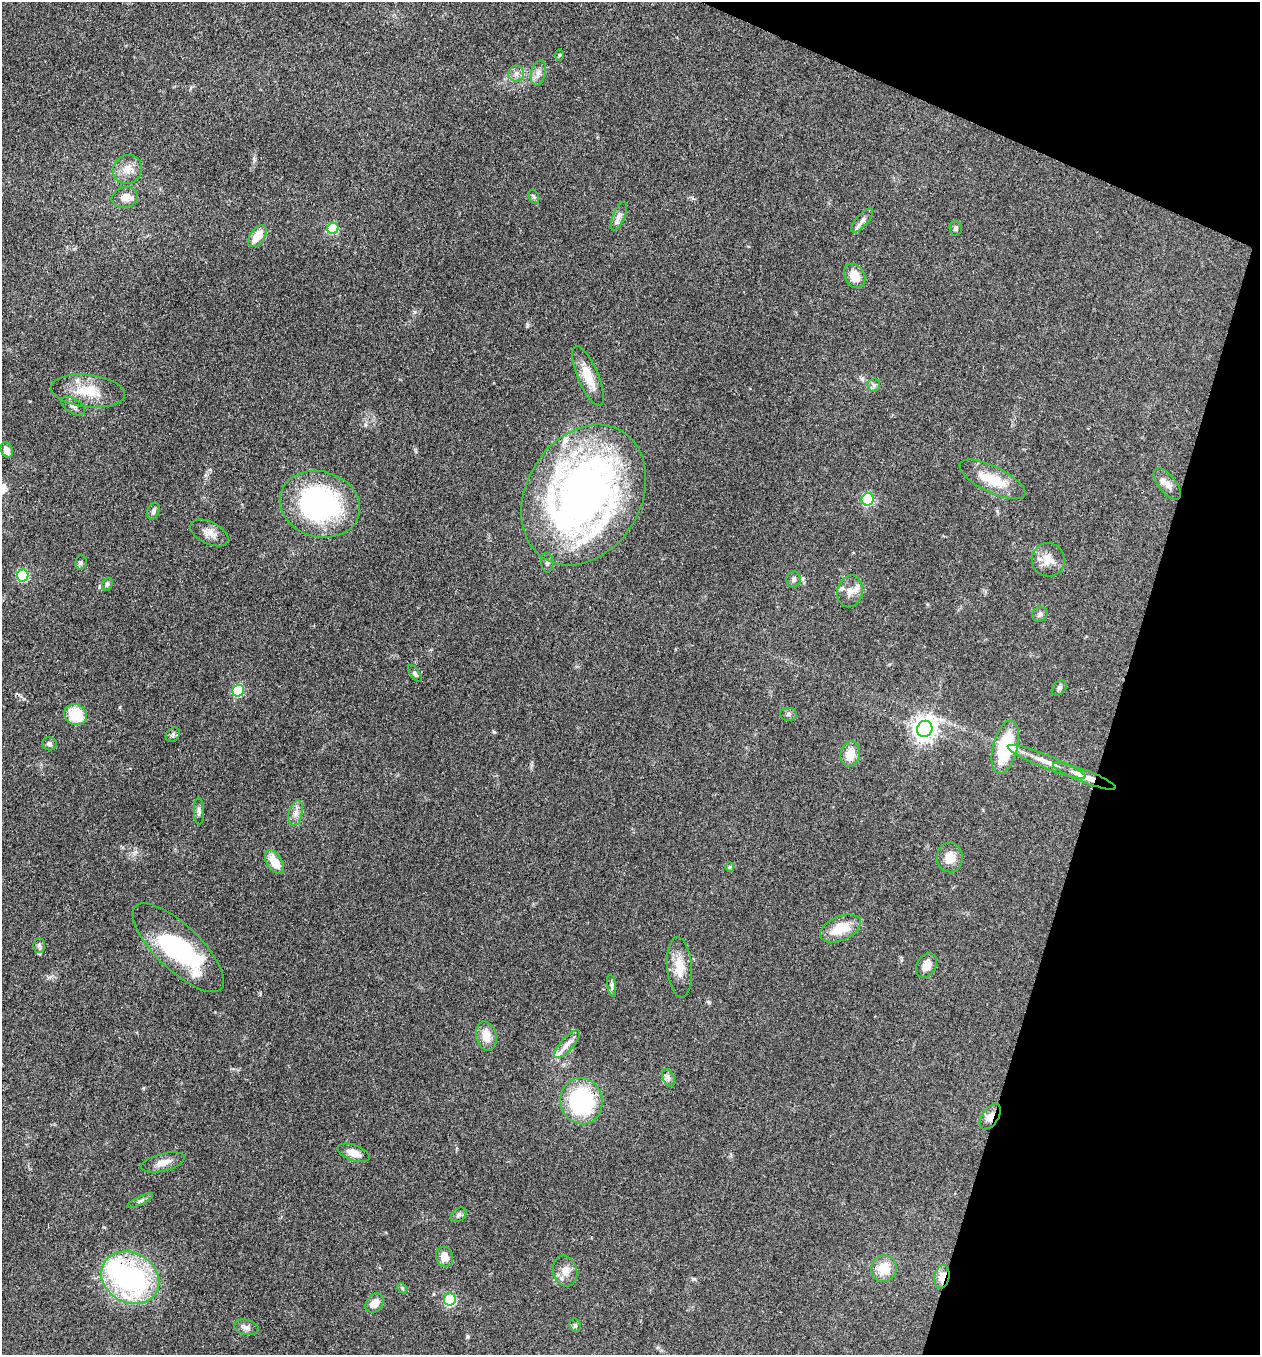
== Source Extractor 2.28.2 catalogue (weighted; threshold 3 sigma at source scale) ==
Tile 8 of 4 x 4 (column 4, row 2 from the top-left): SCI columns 3907-5164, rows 2710-4062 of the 5425 x 5418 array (HDU 1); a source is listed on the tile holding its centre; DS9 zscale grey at full resolution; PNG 1262 x 1357 px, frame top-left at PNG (2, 2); each listed source drawn as its Kron ellipse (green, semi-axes under 4 px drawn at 4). Shown black and unused: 15% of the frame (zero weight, under 3 of 4 exposures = <1% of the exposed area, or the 3 px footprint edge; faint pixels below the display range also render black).
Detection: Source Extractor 2.28.2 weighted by HDU 2 'WHT'; one run over the whole footprint, this tile lists its part. Background 0.0712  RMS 0.0054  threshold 0.0241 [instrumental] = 3 sigma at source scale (4.5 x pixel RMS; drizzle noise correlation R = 1.50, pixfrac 1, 0.05/0.05 arcsec/px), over >= 5 px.
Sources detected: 81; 4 inside a brighter object's white glare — neither listed nor drawn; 3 inside a brighter listed object's ellipse — not listed separately; the other 74 listed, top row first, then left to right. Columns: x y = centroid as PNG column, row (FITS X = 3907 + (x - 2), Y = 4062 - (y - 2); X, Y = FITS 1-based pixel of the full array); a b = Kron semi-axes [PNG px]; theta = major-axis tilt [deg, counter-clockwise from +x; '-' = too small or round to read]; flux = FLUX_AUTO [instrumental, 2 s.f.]
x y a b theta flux
559 55 6 4 89 0.62
538 73 12 7 77 2.9
516 74 8 8 - 2.3
127 169 15 14 - 5.9
534 197 7 5 -70 0.92
125 198 13 10 12 4.7
619 216 15 6 67 2.5
862 221 15 6 49 2.5
333 228 6 5 - 29
956 228 7 6 - 1.4
257 236 12 7 55 8.7
855 276 13 10 -60 8.6
588 376 32 10 -67 11
874 385 6 6 - 1.5
88 391 37 16 -6 15
73 406 13 7 -32 2.2
7 450 8 5 -69 3.7
992 479 36 13 -26 16
1167 484 19 8 -52 3.7
584 495 75 57 59 300
868 499 6 6 - 52
320 504 41 32 -16 100
153 511 9 5 65 1.5
209 533 20 11 -26 5
1048 560 17 16 - 6.9
81 562 7 5 76 1.1
547 563 10 6 -87 1.4
23 575 6 6 - 46
794 579 8 7 - 1.6
107 584 7 5 63 1.1
850 591 16 12 78 5.1
1040 614 8 7 - 1.6
415 674 10 4 -52 1.2
1059 688 8 6 50 1.5
238 691 6 5 - 39
789 714 8 6 0 1.3
76 715 11 10 - 17
925 729 8 7 - 380
173 735 8 6 48 1.2
49 744 7 6 - 1.7
1005 747 27 12 76 33
850 754 13 9 75 7.9
1047 762 42 6 -22 8
1084 776 33 6 -21 8.4
199 811 13 5 -89 1.7
296 813 13 7 78 3.1
950 857 15 13 -88 6.7
275 862 13 7 -58 9.1
730 867 5 4 - 0.66
840 928 21 12 24 13
39 945 7 6 - 1.4
178 948 59 22 -44 65
926 966 13 9 59 4.9
680 967 30 12 -85 9.6
612 986 11 4 -81 1.4
486 1036 15 10 -76 7.4
567 1044 18 6 47 3.8
669 1078 9 5 -65 1.7
581 1101 23 21 -79 53
990 1117 14 8 57 4.4
353 1153 17 8 -19 5.5
163 1162 22 9 14 4.8
140 1201 14 4 26 1.4
459 1215 9 6 40 1.5
445 1257 10 8 -74 4.9
884 1268 13 12 - 10
565 1271 15 12 -75 5.1
942 1277 12 7 79 5
130 1278 30 25 -30 100
402 1288 6 4 -46 0.7
450 1299 6 6 - 51
375 1303 10 8 51 6
575 1325 7 5 -76 1.1
246 1327 12 7 -13 2.4
Overlapping masked pixels (flux is a lower limit): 6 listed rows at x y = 584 495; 320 504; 1084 776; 581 1101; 990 1117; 942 1277
Unlisted compact peaks at least as high as the median listed source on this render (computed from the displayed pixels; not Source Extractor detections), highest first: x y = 99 587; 467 1336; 709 1002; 694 1279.